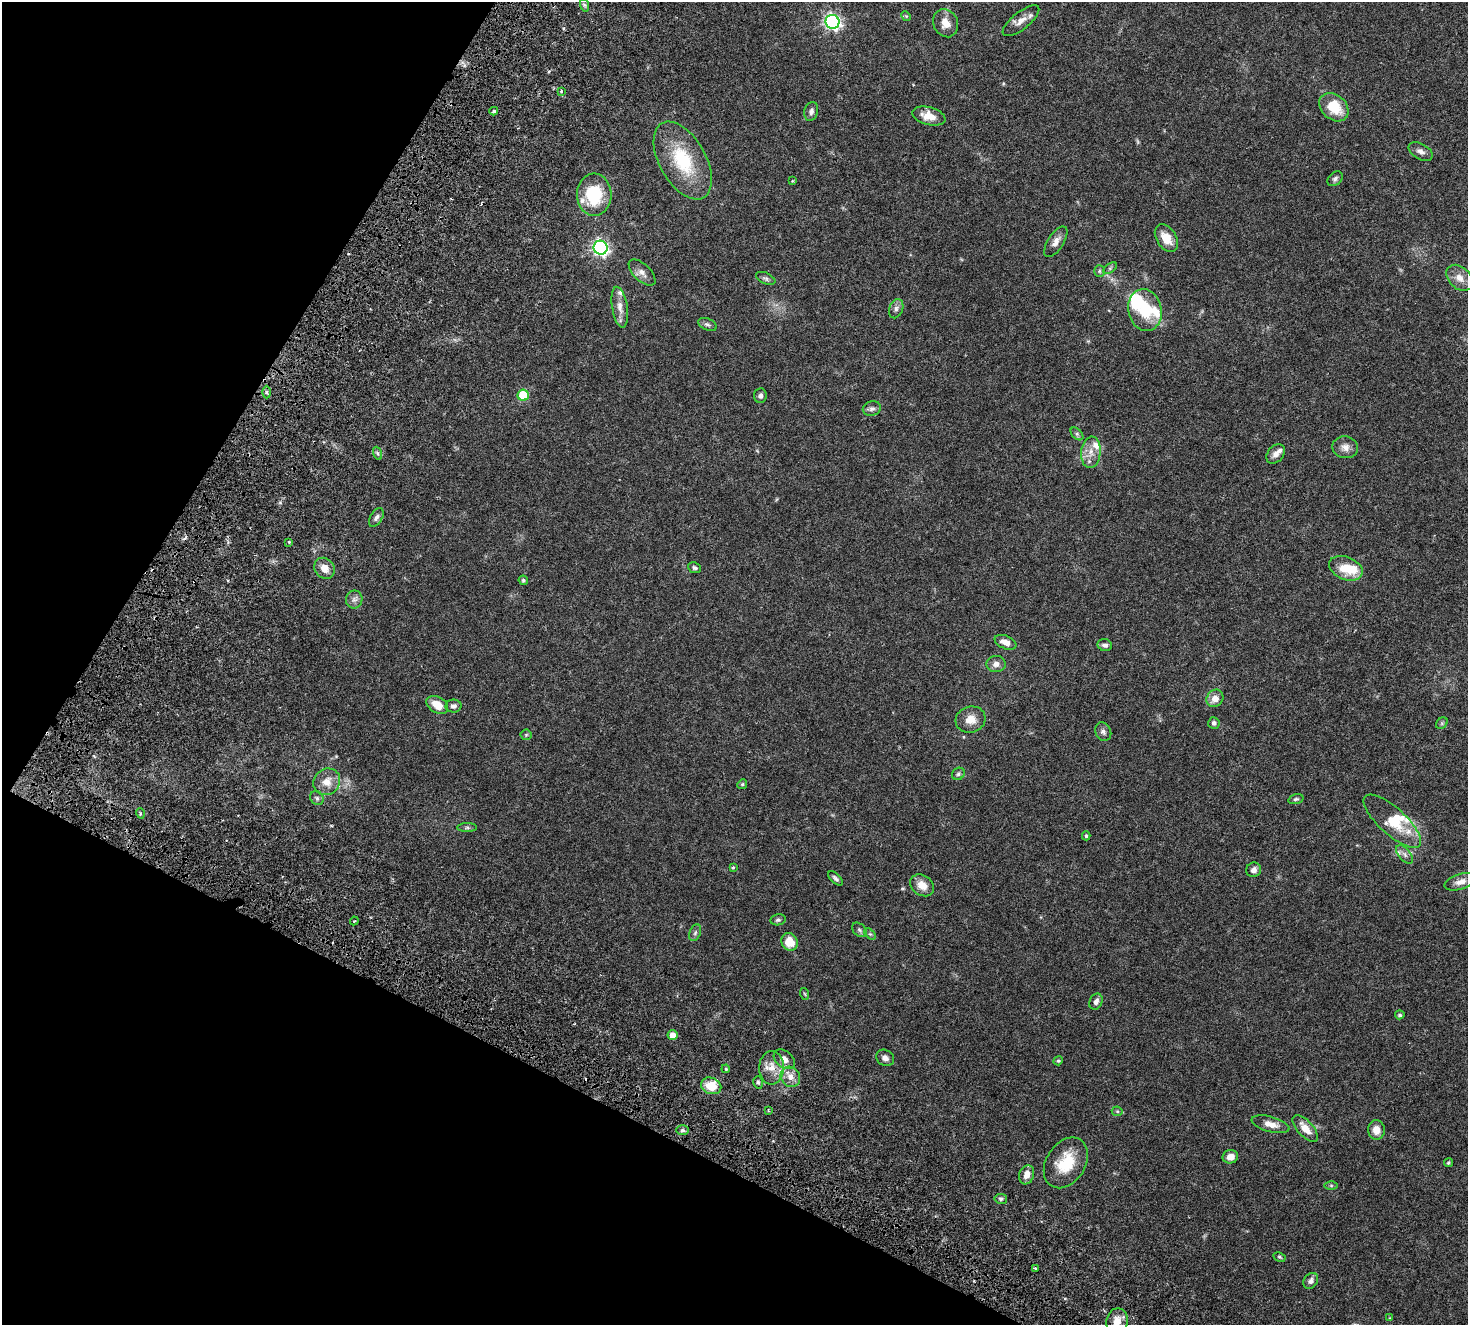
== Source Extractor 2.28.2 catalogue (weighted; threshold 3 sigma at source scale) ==
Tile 9 of 4 x 4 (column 1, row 3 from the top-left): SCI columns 200-1665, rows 1812-3134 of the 6271 x 6331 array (HDU 1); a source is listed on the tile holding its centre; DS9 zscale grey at full resolution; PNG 1470 x 1327 px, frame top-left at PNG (2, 2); each listed source drawn as its Kron ellipse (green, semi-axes under 4 px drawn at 4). Shown black and unused: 25% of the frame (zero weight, under 4 of 8 exposures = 12% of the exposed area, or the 3 px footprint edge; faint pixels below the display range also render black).
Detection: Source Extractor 2.28.2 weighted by HDU 2 'WHT'; one run over the whole footprint, this tile lists its part. Background 0.0478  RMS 0.0023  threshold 0.00922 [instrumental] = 3 sigma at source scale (4.09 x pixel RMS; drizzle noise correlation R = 1.36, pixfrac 0.8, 0.0396/0.0396 arcsec/px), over >= 5 px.
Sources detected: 120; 1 too faint to see at this stretch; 1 inside a brighter object's white glare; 3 cosmic-ray / hot-pixel residue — neither listed nor drawn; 11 inside a brighter listed object's ellipse — not listed separately; the other 104 listed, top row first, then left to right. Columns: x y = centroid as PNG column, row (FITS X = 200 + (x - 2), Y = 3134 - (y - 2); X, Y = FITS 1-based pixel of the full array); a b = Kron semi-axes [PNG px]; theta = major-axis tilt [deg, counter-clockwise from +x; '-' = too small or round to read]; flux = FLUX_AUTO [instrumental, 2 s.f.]
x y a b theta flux
584 5 6 4 -71 0.31
906 16 5 4 - 0.21
1021 21 22 8 39 1.6
833 22 7 6 - 50
946 23 14 12 -63 2
561 91 3 3 - 0.21
1334 107 16 12 -42 4.6
494 111 4 3 - 0.3
811 111 10 6 76 0.67
929 116 17 9 -15 2.2
1421 151 13 7 -29 0.88
683 160 42 23 -61 11
1335 179 8 6 42 0.5
792 181 2 2 - 0.17
594 195 21 17 -90 8.5
1166 238 15 10 -58 2.7
1056 242 17 8 57 1.2
600 248 7 7 - 51
1110 268 8 4 37 0.34
1099 271 6 5 - 0.31
642 272 17 8 -44 1.1
766 278 10 5 -24 0.46
1459 278 15 10 -44 1.8
620 307 20 8 -81 1.6
896 309 10 6 68 0.67
1145 310 21 16 -77 6.6
707 324 10 5 -23 0.46
266 392 6 4 89 0.34
523 395 5 5 - 9.4
760 396 7 6 - 0.5
872 409 9 7 14 0.6
1077 434 7 4 -45 0.38
1345 447 13 11 -11 1.3
1091 452 16 9 84 1.9
377 453 6 4 -71 0.36
1276 454 11 7 49 1.1
376 517 10 6 58 0.61
289 542 3 3 - 0.28
324 568 11 9 -51 1.9
694 568 6 5 - 0.41
1346 568 17 11 -22 4.3
523 580 5 4 - 0.3
354 599 9 8 - 0.73
1005 642 11 6 -23 1.4
1105 645 7 6 - 0.61
996 664 9 8 - 0.94
1215 698 9 8 - 1.6
437 705 12 8 -31 2.7
454 706 8 6 2 0.64
971 720 15 13 16 2.1
1214 723 6 5 - 0.48
1442 723 6 5 - 0.3
1103 732 9 7 -60 0.64
526 735 5 5 - 0.22
958 774 7 6 - 0.34
327 782 14 12 43 2.2
742 784 5 4 - 0.23
317 798 7 6 - 0.46
1296 799 8 4 15 0.32
140 813 5 3 - 0.25
1392 821 36 13 -42 4.6
467 828 10 4 0 0.4
1086 836 4 4 - 0.24
1405 854 11 6 -50 0.74
733 867 4 3 - 0.22
1254 870 7 7 - 0.75
835 878 9 4 -45 0.44
1461 882 17 7 17 1.3
922 885 13 10 -34 2
778 920 8 5 10 0.37
354 921 4 3 - 0.21
859 930 8 6 -41 0.44
695 933 9 5 70 0.45
870 934 7 4 -43 0.28
789 942 9 8 - 3.3
805 994 6 3 -70 0.21
1096 1002 8 6 65 0.75
1400 1015 5 4 - 0.33
673 1035 5 5 - 1.5
885 1058 9 7 -36 0.85
784 1059 12 8 -40 1.3
1058 1061 5 4 - 0.29
771 1068 16 12 87 2.3
726 1069 4 3 - 0.18
790 1077 10 9 - 1.5
758 1082 6 5 - 0.32
711 1086 10 8 -22 3.8
768 1111 4 2 - 0.16
1117 1111 5 5 - 0.25
1270 1124 19 7 -15 1.7
1305 1128 16 8 -48 2.1
683 1130 6 5 - 0.39
1376 1130 9 8 - 1.7
1230 1157 8 6 13 1.2
1066 1163 27 19 57 5.9
1448 1163 4 4 - 0.26
1027 1175 10 7 71 1.5
1331 1185 6 4 0 0.29
1001 1199 6 5 - 0.35
1279 1257 6 4 -27 0.25
1035 1268 4 3 - 0.22
1311 1281 8 6 52 0.71
1390 1318 4 3 - 0.13
1117 1321 13 10 80 2.1
Isophote crosses this tile's border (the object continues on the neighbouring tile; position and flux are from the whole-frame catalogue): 1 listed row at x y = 1117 1321